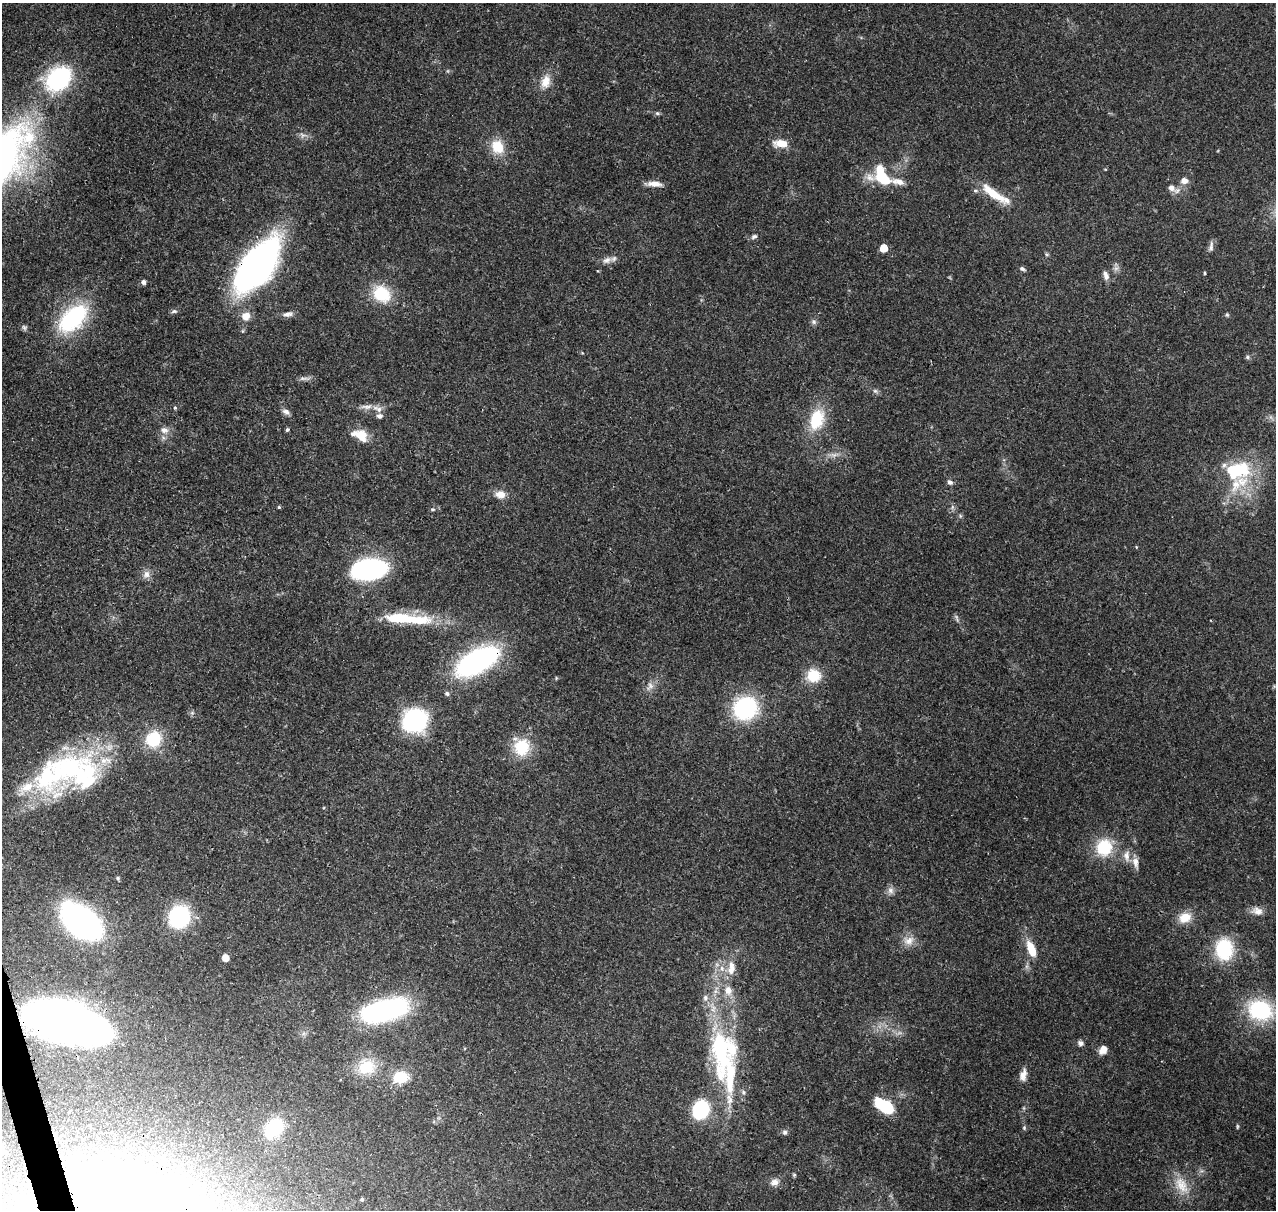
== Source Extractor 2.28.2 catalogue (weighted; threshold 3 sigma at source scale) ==
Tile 7 of 4 x 4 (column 3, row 2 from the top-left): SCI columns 2661-3934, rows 2545-3752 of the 5323 x 5036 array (HDU 1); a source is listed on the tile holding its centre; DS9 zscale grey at full resolution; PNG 1278 x 1212 px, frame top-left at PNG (2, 3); no overlay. Shown black and unused: <1% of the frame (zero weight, under 3 of 4 exposures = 7% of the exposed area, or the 3 px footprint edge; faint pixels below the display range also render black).
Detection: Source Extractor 2.28.2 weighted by HDU 2 'WHT'; one run over the whole footprint, this tile lists its part. Background 0.0736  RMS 0.0034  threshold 0.0152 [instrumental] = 3 sigma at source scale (4.5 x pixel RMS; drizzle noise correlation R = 1.50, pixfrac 1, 0.0396/0.0396 arcsec/px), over >= 5 px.
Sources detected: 110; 1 too faint to see at this stretch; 1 inside a brighter object's white glare — not listed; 13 inside a brighter listed object's ellipse — not listed separately; the other 95 listed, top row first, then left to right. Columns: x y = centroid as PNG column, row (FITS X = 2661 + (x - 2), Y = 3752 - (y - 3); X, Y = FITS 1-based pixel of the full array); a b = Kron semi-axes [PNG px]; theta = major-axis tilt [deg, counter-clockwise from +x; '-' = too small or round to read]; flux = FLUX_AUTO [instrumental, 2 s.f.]
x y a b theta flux
58 79 27 20 38 38
546 81 19 13 72 4.6
657 113 6 5 - 0.58
303 135 10 8 -10 1.4
781 143 17 9 -1 4.9
497 147 19 15 -64 7.7
882 177 24 17 -46 17
1184 181 8 6 2 2.3
654 184 20 6 -2 2.8
1171 188 9 7 -41 2.3
995 194 37 9 -33 11
754 236 9 6 25 0.95
1211 247 15 5 83 1.3
884 248 5 5 - 6.7
607 260 14 9 27 2.1
257 265 43 21 52 170
1022 269 8 5 -22 0.8
1205 273 5 3 - 0.32
1106 276 12 7 -69 1.7
143 282 5 5 - 1.2
381 294 21 17 -37 13
174 311 8 5 11 0.76
288 314 14 6 10 1.6
1227 315 5 5 - 0.51
246 316 12 10 48 3.5
73 318 41 23 44 32
814 322 8 7 - 0.91
24 327 7 6 - 0.77
1247 357 6 5 - 0.67
304 378 18 4 1 1.3
875 391 7 5 -42 0.75
367 407 19 6 4 2.4
175 408 4 4 - 0.48
286 412 11 7 -34 1.4
380 416 8 6 6 1.2
817 419 26 18 72 13
164 430 10 8 -11 2.1
287 430 4 4 - 0.64
361 435 16 12 -50 5.9
1237 470 32 20 10 21
950 482 6 5 - 1.2
500 494 12 9 -5 3.2
279 507 4 4 - 0.44
432 509 6 5 - 0.57
960 516 6 4 73 0.49
369 569 23 12 10 110
146 574 11 9 64 2
415 620 50 13 -2 16
477 661 39 18 29 78
813 676 16 16 - 8.8
650 686 10 6 -51 1.5
447 693 6 6 - 0.83
745 708 24 22 31 35
192 713 6 5 - 0.61
415 720 21 19 26 44
153 739 17 15 50 14
522 747 22 19 77 11
68 769 72 46 30 63
1104 847 22 20 70 13
1127 856 16 9 88 2.8
1135 862 17 8 -79 2.5
118 878 5 5 - 0.51
890 890 10 9 - 1.7
1257 911 16 10 -9 2.7
179 917 16 14 64 40
1185 918 15 12 25 5.4
81 922 31 19 -40 130
909 941 16 11 15 3.5
1031 949 17 8 -69 7.1
1224 949 24 19 -87 19
225 958 5 5 - 3.8
731 970 13 11 -66 3.2
728 990 14 11 -85 3.8
705 998 8 7 - 1.2
384 1010 45 19 15 64
1260 1010 27 21 -18 27
67 1023 50 23 -14 400
1080 1043 8 6 -32 1.1
720 1048 50 23 -85 42
1103 1050 10 7 59 3.1
366 1067 25 19 20 10
1023 1075 15 8 77 2.5
401 1077 18 14 11 8.6
743 1092 7 6 - 0.87
884 1106 18 9 -35 19
701 1110 13 10 64 33
1237 1126 7 3 82 0.41
274 1128 19 13 47 21
1024 1128 6 5 - 0.51
785 1132 7 6 - 0.88
794 1175 6 4 0 0.45
774 1182 11 9 27 2.2
1181 1185 27 15 -59 7.4
362 1199 4 4 - 0.46
116 1207 53 43 -5 300
Overlapping masked pixels (flux is a lower limit): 4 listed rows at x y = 257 265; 477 661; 67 1023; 116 1207
Isophote crosses this tile's border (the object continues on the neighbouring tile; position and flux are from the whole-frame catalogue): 1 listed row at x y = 116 1207